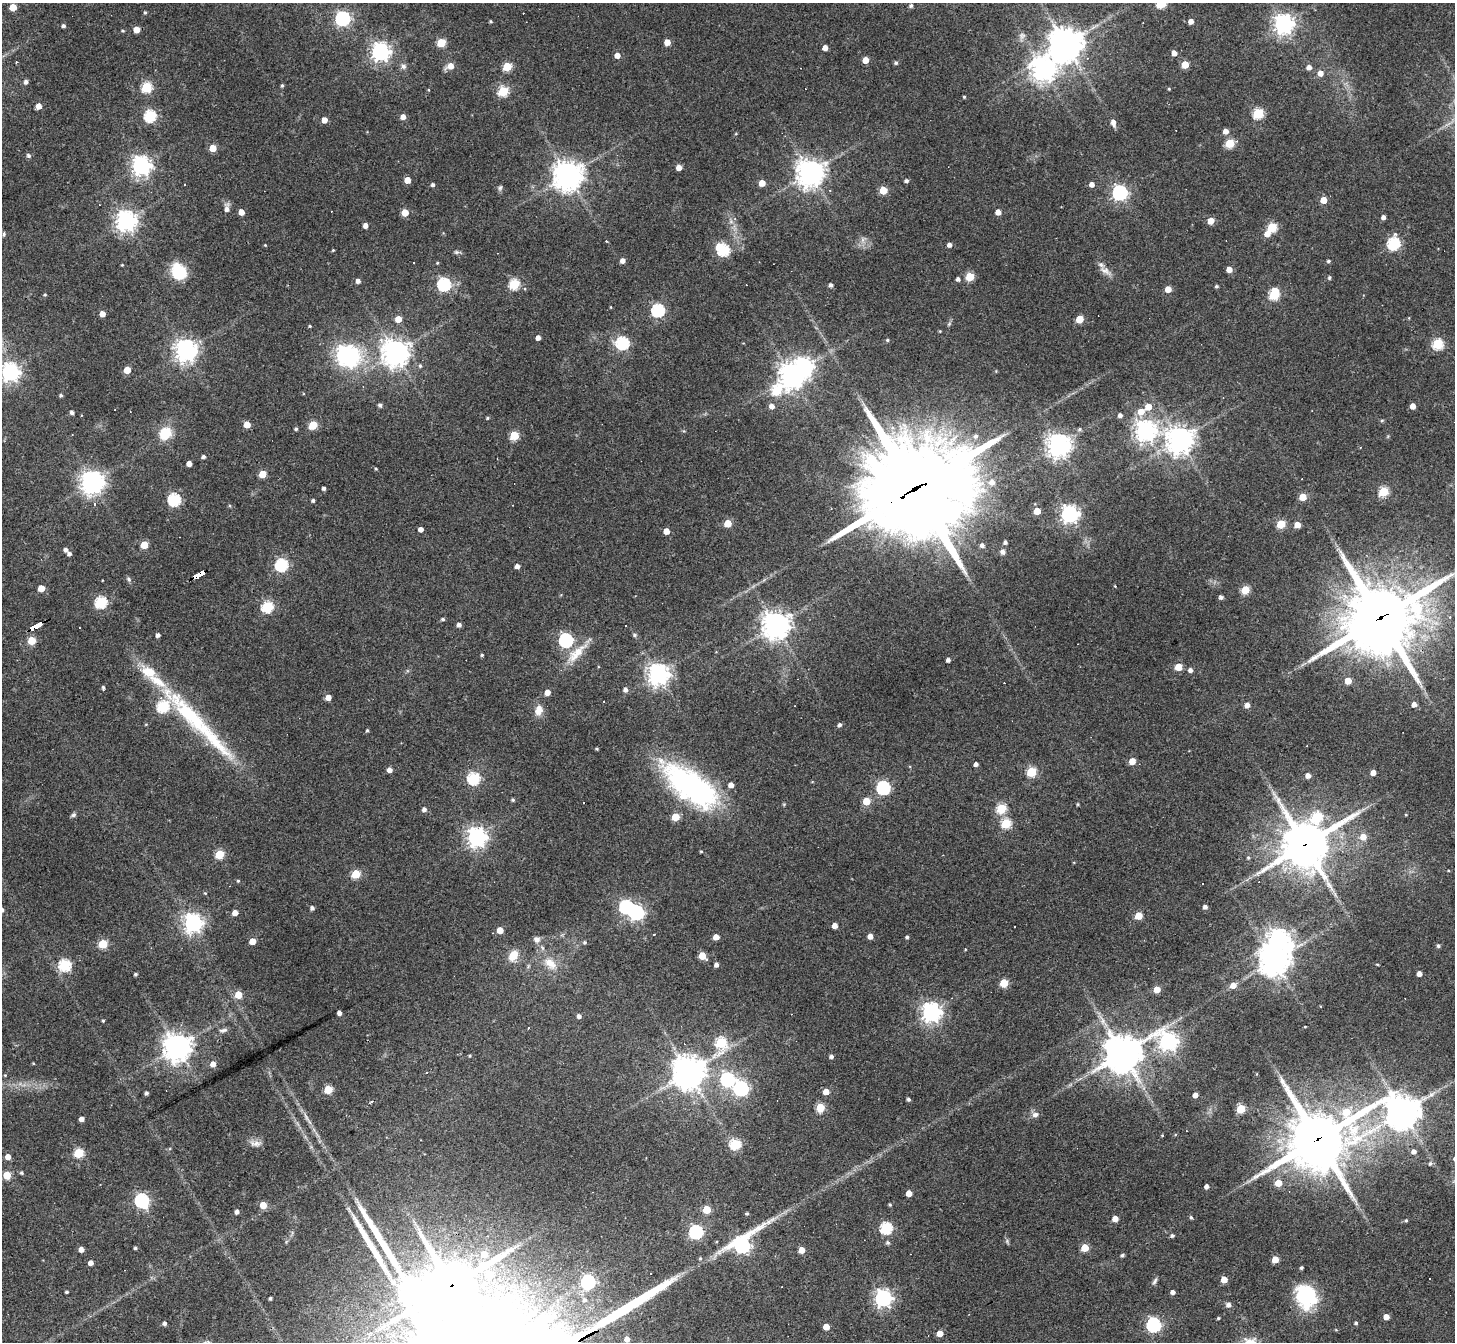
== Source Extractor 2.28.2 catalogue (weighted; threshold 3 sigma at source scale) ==
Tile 7 of 4 x 4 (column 3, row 2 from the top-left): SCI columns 2906-4358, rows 2970-4309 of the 5810 x 5801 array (HDU 1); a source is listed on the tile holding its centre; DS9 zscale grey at full resolution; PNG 1457 x 1344 px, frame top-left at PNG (2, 3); no overlay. Shown black and unused: <1% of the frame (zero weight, under 3 of 4 exposures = <1% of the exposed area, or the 3 px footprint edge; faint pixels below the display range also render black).
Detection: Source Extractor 2.28.2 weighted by HDU 2 'WHT'; one run over the whole footprint, this tile lists its part. Background 0.077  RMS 0.0055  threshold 0.025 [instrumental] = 3 sigma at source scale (4.5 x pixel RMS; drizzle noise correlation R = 1.50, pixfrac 1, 0.05/0.05 arcsec/px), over >= 5 px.
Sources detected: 380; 6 inside a brighter object's white glare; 22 cosmic-ray / hot-pixel residue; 1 long thin detection or spike segment (spike, bleed or trail) — not listed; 10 inside a brighter listed object's ellipse — not listed separately; the other 341 listed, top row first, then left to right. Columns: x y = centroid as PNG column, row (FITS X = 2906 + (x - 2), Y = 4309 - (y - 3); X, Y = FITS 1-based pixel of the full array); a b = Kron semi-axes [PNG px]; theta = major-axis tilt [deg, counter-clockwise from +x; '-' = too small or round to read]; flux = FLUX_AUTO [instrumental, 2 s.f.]
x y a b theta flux
1161 3 5 5 - 38
911 6 5 5 - 1.3
13 7 5 5 - 13
145 12 4 3 - 0.71
343 19 6 6 - 130
491 21 4 3 - 0.69
1191 21 5 4 - 3.6
1284 24 7 7 - 330
63 26 4 4 - 1.3
137 30 5 4 - 7.3
122 31 4 3 - 0.67
1022 36 10 9 - 2.6
667 42 5 4 - 7.3
441 43 5 5 - 22
1066 44 11 10 - 980
825 48 4 4 - 3.7
380 52 7 7 - 260
1174 53 5 4 - 3.8
617 55 5 4 - 4.5
865 60 5 4 - 6.9
16 62 3 2 - 0.55
896 63 5 4 - 1
1185 65 5 5 - 13
403 66 8 6 -61 1.8
450 66 7 5 26 5.9
507 67 5 5 - 22
1309 67 5 5 - 3
1043 69 8 8 - 490
1320 73 5 5 - 4.4
26 82 4 4 - 1.9
282 85 4 3 - 0.81
147 87 5 5 - 43
1169 89 4 3 - 0.54
428 90 3 3 - 0.45
503 91 5 5 - 37
964 97 4 4 - 0.63
39 106 4 4 - 5.1
1258 113 5 5 - 40
150 116 6 6 - 62
403 117 5 4 - 3.8
324 120 4 4 - 5.1
1113 122 7 5 -78 3.2
1226 131 5 5 - 3.6
1230 143 5 5 - 26
213 148 5 5 - 12
28 155 5 5 - 1.3
141 166 7 7 - 300
679 168 4 4 - 4.5
810 173 9 9 - 530
568 175 10 9 - 650
407 180 5 4 - 6.8
906 181 5 4 - 1.4
762 183 5 4 - 7.8
1092 184 5 4 - 3.4
185 185 3 3 - 1
433 185 4 4 - 1.3
500 188 8 5 63 1.1
883 190 5 5 - 15
1120 193 6 6 - 160
1324 200 5 4 - 7.7
227 209 10 6 -89 3.1
241 212 4 4 - 5
405 212 5 5 - 11
998 212 4 4 - 5.2
1383 217 4 4 - 2.2
126 221 7 7 - 350
1211 221 5 4 - 8.2
365 226 4 4 - 3
1272 227 5 5 - 30
4 234 6 4 83 0.86
1267 234 6 5 - 4.9
1393 243 6 6 - 63
265 245 4 3 - 0.45
949 245 4 4 - 2.4
333 250 4 3 - 0.5
723 250 6 5 - 53
456 252 6 5 - 0.99
623 261 4 4 - 3.1
1328 261 4 4 - 0.93
122 265 3 3 - 0.45
1229 269 4 4 - 5.3
1105 271 16 8 -26 3.7
178 272 18 15 -65 19
970 277 5 5 - 21
1329 277 4 4 - 0.91
958 279 4 4 - 1.7
358 281 5 4 - 2.3
444 284 6 6 - 91
514 284 5 5 - 42
831 285 4 4 - 1.6
1216 286 4 4 - 1
1168 289 5 4 - 7.2
1274 294 7 5 75 41
45 295 5 3 - 0.67
658 310 6 6 - 81
102 314 4 4 - 4.8
398 319 5 4 - 7.4
1079 319 5 5 - 14
949 324 7 4 56 0.89
310 326 4 3 - 0.63
940 331 4 3 - 0.48
538 338 4 4 - 3
887 340 4 4 - 0.75
622 343 6 6 - 79
1438 344 5 5 - 41
186 351 7 7 - 450
395 353 8 8 - 620
345 355 10 8 -23 200
420 366 5 4 - 0.9
127 370 5 5 - 11
10 372 7 7 - 250
791 376 9 8 - 440
776 391 9 7 35 27
61 395 4 4 - 0.96
1223 398 3 2 - 0.33
380 405 4 4 - 1.5
772 406 5 5 - 3.4
1413 406 4 4 - 5.1
1148 407 5 5 - 8.9
1141 411 7 6 - 6.4
72 412 4 4 - 1.7
1120 415 4 4 - 2
487 418 5 4 - 0.74
1382 420 6 4 2 0.65
247 425 5 5 - 8.8
313 425 5 5 - 20
296 429 4 4 - 0.98
1079 429 5 5 - 1
1145 431 7 7 - 370
165 433 10 9 - 17
514 436 5 5 - 24
976 436 6 6 - 1.8
1180 440 9 9 - 590
1059 445 7 7 - 510
203 457 4 4 - 1.4
189 464 4 4 - 4.2
376 469 3 3 - 0.6
262 474 5 5 - 13
92 482 9 7 14 480
992 482 8 8 - 4
324 488 3 3 - 1.6
914 489 41 29 26 12000
1383 492 5 5 - 33
1303 497 5 5 - 12
174 500 6 6 - 72
313 500 3 3 - 1.2
1037 511 5 5 - 11
1070 514 6 6 - 230
728 523 5 5 - 15
1281 524 5 5 - 21
1297 525 5 4 - 7
421 529 4 4 - 3.5
666 531 4 4 - 6.1
1005 542 4 3 - 1.4
144 545 5 5 - 16
982 545 4 4 - 1.9
66 550 5 5 - 1.6
1003 552 6 6 - 1.6
69 554 5 4 - 1.5
281 565 6 6 - 75
517 566 4 4 - 2.8
199 575 13 4 28 130
129 579 7 5 -43 1.2
41 588 5 5 - 8.2
1245 590 5 5 - 20
1221 597 4 4 - 1.7
101 602 6 5 - 61
267 607 6 5 - 59
1450 617 4 4 - 0.93
1380 618 25 22 28 4600
443 619 4 4 - 0.99
459 625 4 4 - 2.2
776 625 9 8 - 640
35 626 11 3 30 180
626 626 3 2 - 0.6
158 635 4 4 - 1.8
635 635 5 5 - 1.1
32 640 5 5 - 18
566 640 6 6 - 110
577 653 38 12 44 12
482 655 3 3 - 0.74
948 660 4 4 - 1.9
1178 667 5 5 - 13
1190 670 5 4 - 2
658 674 7 7 - 380
1348 681 5 5 - 7.6
103 687 4 4 - 1.1
625 690 5 4 - 2.2
547 692 5 4 - 4.9
328 697 5 4 - 4.7
1414 704 4 4 - 3.4
1247 705 5 4 - 3.4
539 710 13 10 77 5
190 715 96 19 -46 64
839 725 5 4 - 1.5
367 731 4 3 - 0.77
597 749 3 3 - 0.65
1132 761 5 5 - 7.8
976 764 4 4 - 2.2
390 770 4 4 - 3.3
1031 772 5 5 - 34
1373 773 4 4 - 4.1
1308 775 5 4 - 3.5
473 778 6 6 - 68
731 785 4 4 - 4.1
883 788 6 6 - 89
703 791 12 9 -64 120
513 800 4 3 - 0.9
866 801 5 5 - 13
583 803 3 3 - 1.1
1078 804 5 3 - 0.57
1001 808 5 5 - 35
424 809 5 4 - 2
73 815 7 5 32 1.1
1406 815 4 2 - 0.39
675 817 5 5 - 17
1316 817 7 6 - 40
1006 823 5 5 - 35
477 837 7 7 - 310
1363 837 5 5 - 6.4
1305 845 16 15 - 2200
701 851 3 3 - 0.54
220 854 5 5 - 25
1248 858 4 4 - 0.75
356 874 5 5 - 22
238 881 4 3 - 0.64
205 893 4 3 - 0.51
1205 907 4 4 - 2.2
312 908 4 4 - 1.6
2 910 5 4 - 2.3
636 912 6 6 - 140
235 913 4 4 - 5.1
1139 916 5 5 - 16
193 923 7 7 - 260
835 925 4 4 - 4.5
500 930 5 4 - 8.3
654 934 3 2 - 0.56
870 936 4 4 - 4
716 937 5 4 - 5.4
907 937 4 3 - 1.1
537 939 9 8 - 2.5
252 941 5 4 - 8
585 942 6 4 0 0.81
103 944 5 5 - 26
1438 946 5 4 - 1
513 956 12 9 61 7.9
702 956 5 5 - 12
1274 960 10 9 - 730
550 963 18 11 -34 7.8
1377 964 4 3 - 0.48
65 965 6 6 - 55
716 965 4 4 - 2.1
135 974 4 3 - 0.89
1419 974 4 4 - 3.9
1004 983 5 5 - 21
1233 985 6 5 - 5.2
1157 989 5 5 - 7.3
238 995 5 5 - 13
931 1012 7 7 - 330
339 1013 4 4 - 2.7
579 1016 5 4 - 2
103 1021 4 3 - 0.68
1305 1027 3 2 - 0.41
223 1030 13 5 12 1.8
1168 1041 9 7 -33 240
721 1043 8 6 78 46
177 1047 9 9 - 620
1122 1053 12 11 - 1400
831 1056 4 4 - 1.6
33 1063 4 3 - 0.44
213 1064 5 5 - 4.6
688 1072 10 10 - 920
5 1075 4 4 - 0.46
727 1079 7 6 - 110
328 1089 5 5 - 20
741 1089 6 6 - 130
826 1091 5 5 - 5.1
146 1093 4 3 - 1.4
1195 1095 4 4 - 3.3
908 1099 4 3 - 1.2
820 1107 5 5 - 23
1241 1109 5 5 - 27
1403 1112 11 11 - 1100
1035 1114 9 7 13 2.3
306 1117 17 4 -62 2.8
81 1119 4 4 - 2.9
1162 1135 4 3 - 0.46
1318 1139 22 19 35 3500
255 1143 17 7 -4 3.1
735 1144 5 5 - 49
1414 1152 5 5 - 2.7
78 1153 5 5 - 34
8 1157 4 4 - 4.9
1430 1164 6 5 - 1.3
21 1173 5 4 - 0.9
7 1175 5 5 - 16
1278 1183 5 5 - 11
1206 1186 4 4 - 2.2
909 1193 4 4 - 6.7
142 1201 7 6 - 110
890 1204 4 3 - 0.72
263 1205 5 5 - 10
707 1210 5 5 - 17
237 1212 4 4 - 1.9
747 1213 4 4 - 0.89
1191 1218 4 3 - 0.89
1115 1219 4 4 - 6.1
1406 1220 4 3 - 0.67
886 1228 6 5 - 65
696 1232 6 6 - 100
1172 1236 4 4 - 1.2
888 1243 5 5 - 1.1
742 1245 16 8 40 160
135 1248 3 3 - 0.93
1085 1248 5 5 - 17
81 1249 4 4 - 3.3
801 1250 5 4 - 6.5
1122 1255 4 4 - 1.1
700 1258 4 4 - 0.65
1275 1259 5 4 - 8.4
91 1263 4 4 - 3.1
1301 1268 4 3 - 0.99
1224 1280 5 4 - 8.3
1155 1281 10 5 61 1.3
588 1282 6 6 - 100
452 1285 304 134 87 24000
66 1292 3 3 - 0.91
1173 1292 4 4 - 2.5
1306 1296 28 23 -66 32
270 1298 3 3 - 1
883 1298 6 6 - 230
1229 1305 5 5 - 2.6
1386 1317 4 4 - 5.1
1218 1318 3 3 - 0.73
164 1323 4 4 - 1.5
1356 1323 4 4 - 1
1153 1325 6 6 - 120
826 1327 5 5 - 7
1336 1330 5 3 - 0.42
940 1333 5 4 - 6.4
627 1339 5 5 - 3.4
Overlapping masked pixels (flux is a lower limit): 7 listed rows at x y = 914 489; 199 575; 1380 618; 35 626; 1305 845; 1318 1139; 452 1285
Isophote crosses this tile's border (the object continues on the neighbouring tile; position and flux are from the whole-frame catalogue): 3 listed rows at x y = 1161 3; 2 910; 452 1285